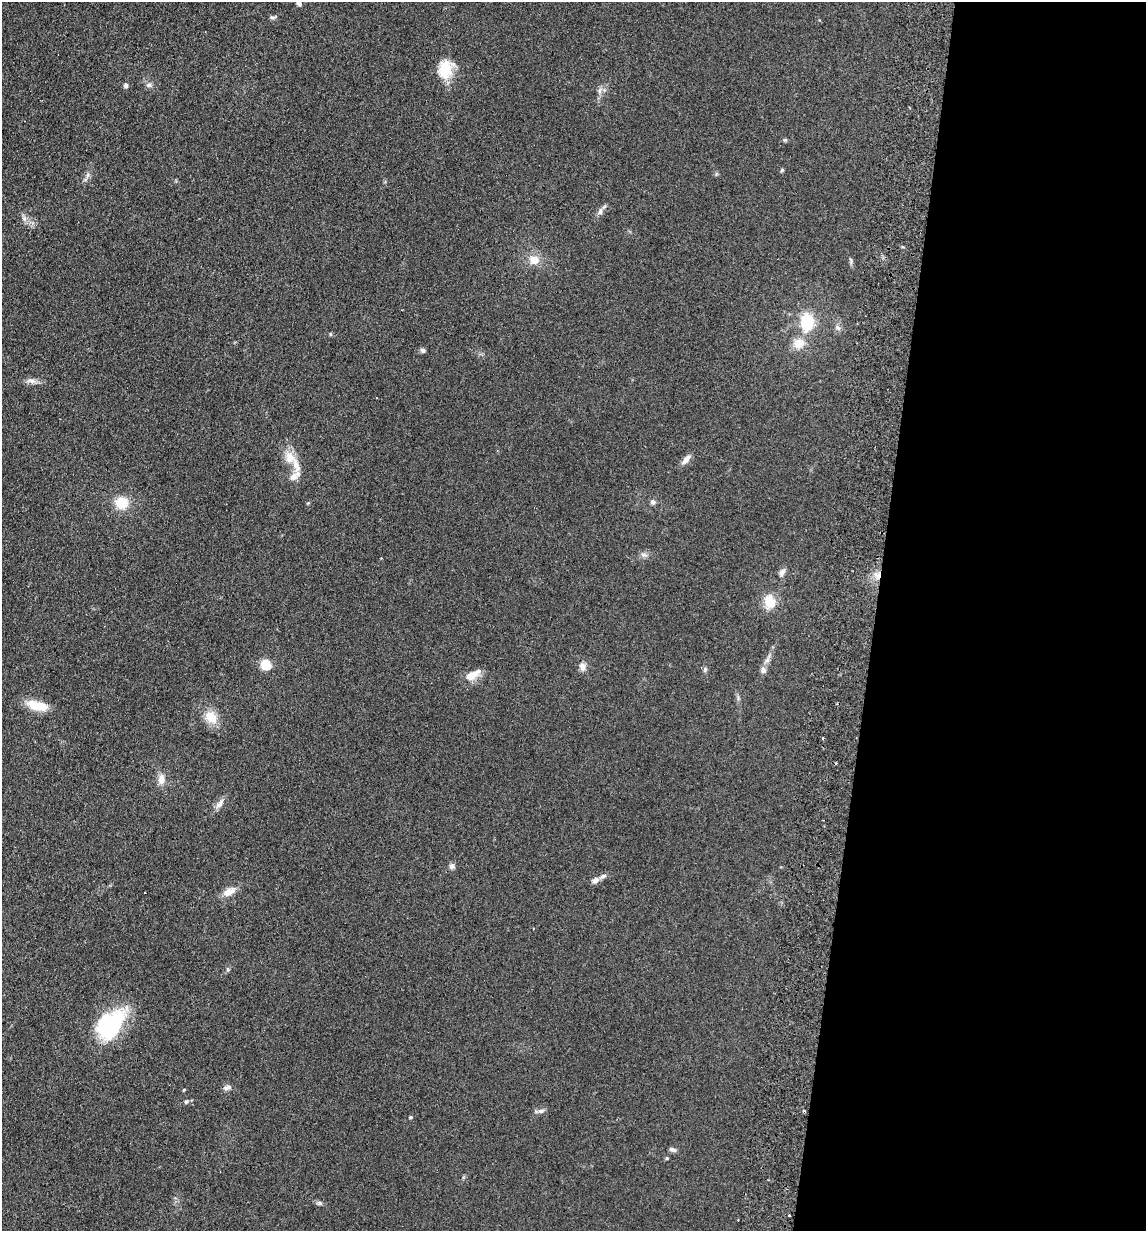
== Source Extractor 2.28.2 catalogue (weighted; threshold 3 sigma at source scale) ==
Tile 12 of 4 x 4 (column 4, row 3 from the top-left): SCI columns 3610-4753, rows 1242-2470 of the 5045 x 4941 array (HDU 1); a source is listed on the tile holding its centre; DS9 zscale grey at full resolution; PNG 1148 x 1233 px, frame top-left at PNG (2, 2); no overlay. Shown black and unused: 24% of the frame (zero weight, under 2 of 3 exposures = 3% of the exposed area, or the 3 px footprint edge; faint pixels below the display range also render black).
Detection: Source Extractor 2.28.2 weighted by HDU 2 'WHT'; one run over the whole footprint, this tile lists its part. Background 0.166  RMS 0.012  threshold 0.0521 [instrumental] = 3 sigma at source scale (4.5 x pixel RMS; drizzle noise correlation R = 1.50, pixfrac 1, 0.05/0.05 arcsec/px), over >= 5 px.
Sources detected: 57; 3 inside a brighter object's white glare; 1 cosmic-ray / hot-pixel residue — not listed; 2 inside a brighter listed object's ellipse — not listed separately; the other 51 listed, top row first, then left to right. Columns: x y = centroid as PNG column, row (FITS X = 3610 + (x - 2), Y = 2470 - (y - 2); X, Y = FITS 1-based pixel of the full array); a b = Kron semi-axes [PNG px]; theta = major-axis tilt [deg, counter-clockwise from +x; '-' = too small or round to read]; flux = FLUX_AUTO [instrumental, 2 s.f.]
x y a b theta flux
298 3 6 4 89 3.9
273 17 9 4 12 2.1
445 69 23 18 78 29
126 85 6 5 - 2.6
149 85 8 6 -15 3.2
600 91 9 4 82 3.2
785 140 6 4 -16 1.4
782 170 5 4 - 1.3
88 175 7 4 88 2.5
600 211 11 5 72 4
24 218 7 6 - 3.5
534 260 13 12 - 13
851 261 10 4 -79 2.3
807 322 11 8 88 57
838 328 9 4 -54 2.9
330 334 5 3 - 1.1
799 343 14 12 16 15
423 350 7 6 - 2.6
31 381 13 7 -11 5.6
290 458 17 13 -60 17
686 459 14 6 49 6.6
295 476 20 9 39 8.5
653 502 7 6 - 3.4
121 503 14 13 - 23
644 555 9 5 -7 3.4
782 572 12 7 60 4.5
878 575 10 6 69 7.5
769 602 14 11 -73 22
767 660 7 6 - 3.5
266 664 5 5 - 61
582 667 12 7 -82 5.6
705 669 7 6 - 2.3
763 670 8 7 - 4.5
472 675 22 9 29 13
37 706 27 11 -12 22
211 717 15 11 -43 21
823 738 3 3 - 1.3
161 779 13 8 88 8.8
220 803 17 6 53 6.2
452 866 7 7 - 3.5
595 880 10 7 33 4.9
229 892 14 8 25 12
117 1021 46 19 70 60
227 1087 12 6 17 4
186 1101 6 4 47 2.1
541 1111 9 6 10 3.4
803 1111 3 3 - 2.5
410 1117 4 4 - 1.6
673 1149 10 5 -17 3.1
667 1158 4 4 - 1.2
789 1215 3 3 - 1.8
Overlapping masked pixels (flux is a lower limit): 1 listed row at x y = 878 575
Isophote crosses this tile's border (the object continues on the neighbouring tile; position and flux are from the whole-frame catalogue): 1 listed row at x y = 298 3
Unlisted compact peaks at least as high as the median listed source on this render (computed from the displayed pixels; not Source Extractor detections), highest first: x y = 320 1203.